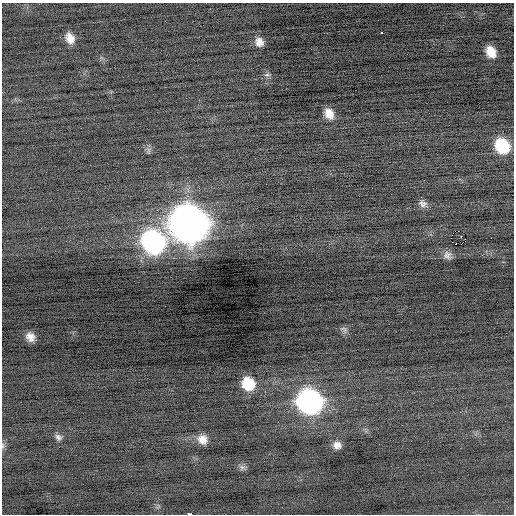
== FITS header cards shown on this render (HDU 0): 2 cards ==
NAXIS1  =                  512 / Axis length
NAXIS2  =                  512 / Axis length

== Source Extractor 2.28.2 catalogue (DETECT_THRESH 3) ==
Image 512 x 512 px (HDU 0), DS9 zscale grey, 1 PNG px = 1 image px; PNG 516 x 516 px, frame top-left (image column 1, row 512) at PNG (2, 3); no overlay
Background -0.0518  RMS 0.69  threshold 2.07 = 3 sigma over >= 5 px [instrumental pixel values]
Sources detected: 26; all 26 listed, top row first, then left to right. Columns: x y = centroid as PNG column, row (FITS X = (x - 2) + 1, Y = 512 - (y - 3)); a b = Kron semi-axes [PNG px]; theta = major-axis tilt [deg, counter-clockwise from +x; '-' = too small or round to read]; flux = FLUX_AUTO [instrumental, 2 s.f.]
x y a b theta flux
381 33 3 3 - 220
70 38 13 9 -66 500
259 42 11 10 - 360
491 52 10 8 -60 680
267 75 9 4 1 96
329 114 11 8 -64 500
502 146 14 11 -52 2300
149 151 12 4 -86 120
423 204 11 9 -31 220
189 224 19 17 -45 89000
458 231 2 2 - 2100
491 238 2 2 - 150
153 242 17 15 -53 13000
455 244 2 2 - 12
461 244 2 2 - 76
447 255 11 9 -46 250
344 329 12 6 -52 130
30 337 9 8 - 370
248 384 13 12 - 1500
310 401 15 14 - 19000
58 437 9 7 -44 180
202 439 12 10 -40 460
337 445 10 9 - 310
3 446 8 5 83 100
242 467 9 7 43 150
190 514 4 2 - 1200
At the frame edge (FLAGS 8, measured only in part): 2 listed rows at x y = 3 446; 190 514